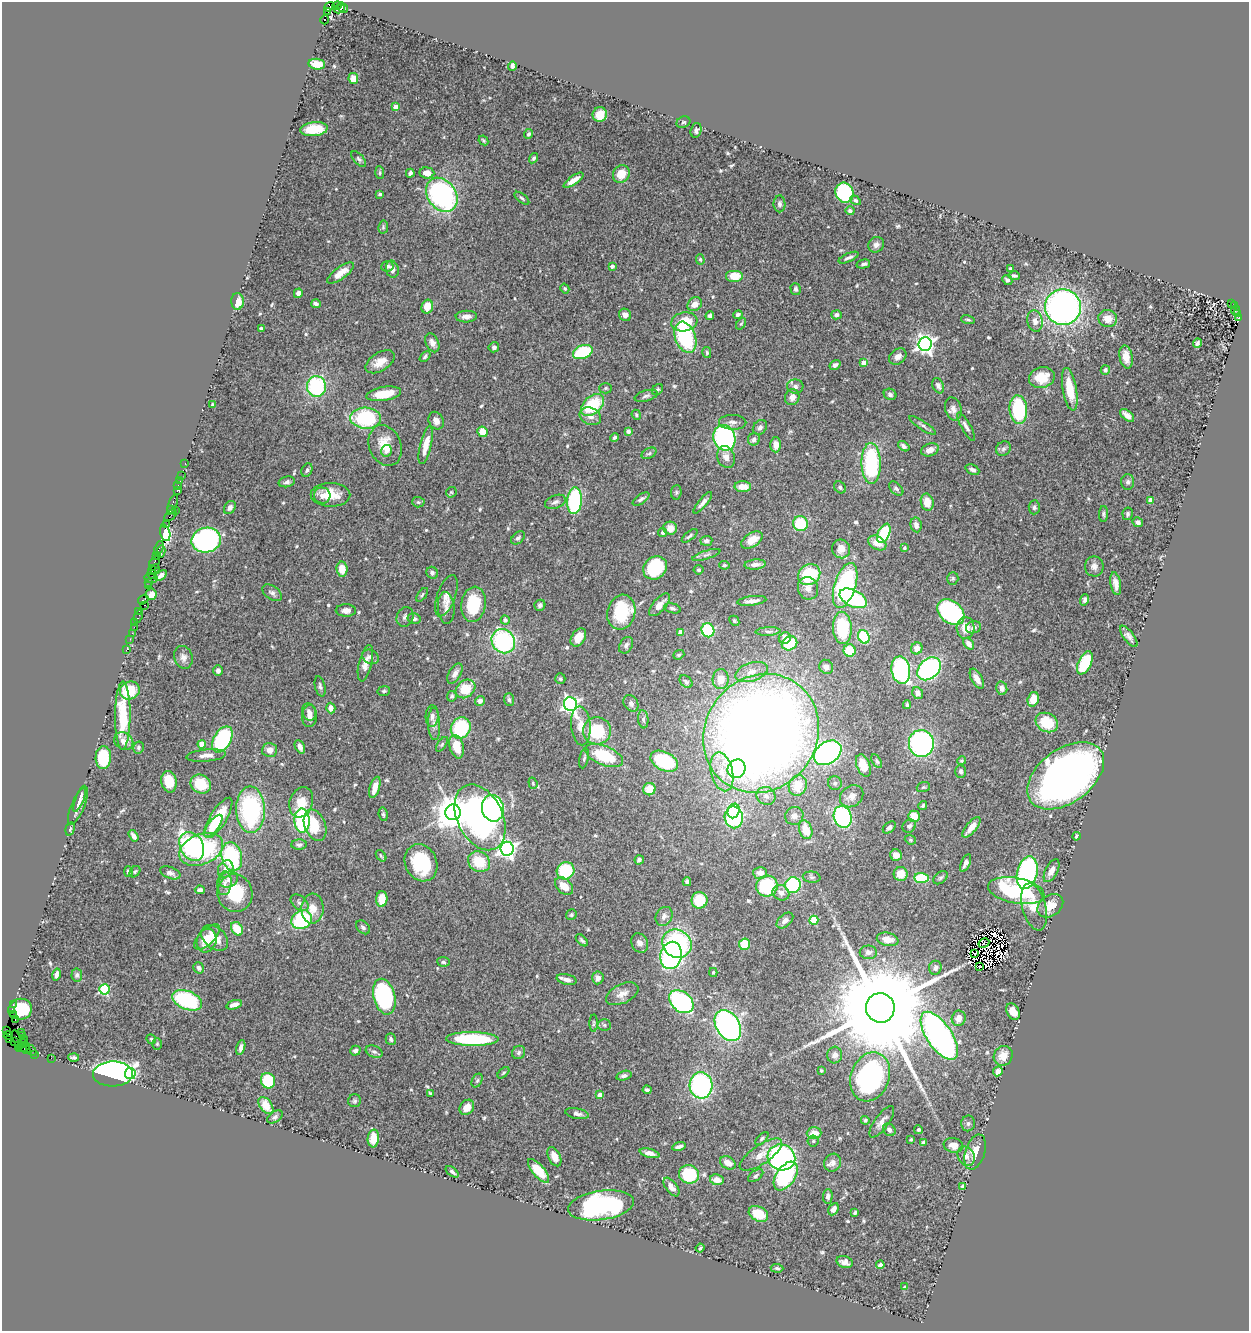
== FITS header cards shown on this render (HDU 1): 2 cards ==
NAXIS1  =                 1247
NAXIS2  =                 1329

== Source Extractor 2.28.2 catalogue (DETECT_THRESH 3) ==
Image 1247 x 1329 px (HDU 1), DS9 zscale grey, 1 PNG px = 1 image px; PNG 1251 x 1333 px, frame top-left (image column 1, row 1329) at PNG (2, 2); each listed source drawn as its Kron ellipse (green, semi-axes under 4 px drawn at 4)
Background 0.831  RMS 0.038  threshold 0.115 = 3 sigma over >= 5 px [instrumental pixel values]
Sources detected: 599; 10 with non-positive FLUX_AUTO (blend fragments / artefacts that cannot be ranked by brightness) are neither listed nor drawn; of the other 589, the 500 brightest by FLUX_AUTO listed and drawn (89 fainter detections omitted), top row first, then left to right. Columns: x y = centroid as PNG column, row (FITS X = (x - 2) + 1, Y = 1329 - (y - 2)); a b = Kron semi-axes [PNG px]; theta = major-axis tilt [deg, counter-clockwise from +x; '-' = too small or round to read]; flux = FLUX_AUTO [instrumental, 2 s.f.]
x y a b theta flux
337 6 5 4 - 130
329 7 5 3 - 40
343 8 6 4 -44 180
340 9 5 3 - 140
328 12 2 2 - 8
325 20 4 3 - 560
317 64 8 5 -7 44
512 66 5 3 - 6.5
353 79 5 5 - 18
396 107 4 4 - 32
600 115 7 7 - 36
683 122 7 5 23 5
314 129 14 7 5 60
696 130 7 5 74 8
529 134 5 4 - 5
483 140 5 4 - 3.6
534 158 5 4 - 5.3
359 159 9 5 -47 6
380 173 6 4 -86 3.7
410 173 4 3 - 8.4
427 173 7 5 -6 25
621 174 9 8 - 43
573 180 11 4 35 21
844 193 10 8 -66 220
380 194 3 3 - 5.9
442 195 18 14 -53 480
522 198 9 4 -38 4.6
855 200 6 4 -31 5.1
779 204 8 6 -89 7.1
850 211 4 4 - 7.4
383 227 7 5 79 4.3
876 245 8 7 - 12
849 258 10 3 25 7.1
700 259 5 4 - 4.3
863 264 7 4 13 6.6
387 266 6 5 - 7.1
612 266 4 3 - 11
392 269 9 6 -77 15
1010 269 4 4 - 3.5
340 273 16 6 35 32
734 276 9 6 0 46
1014 276 6 4 -4 5
1007 280 5 4 - 5.9
565 289 5 4 - 4.2
796 289 6 5 - 5.3
298 293 5 4 - 16
237 301 8 6 90 34
316 304 5 4 - 7.4
695 304 8 6 39 23
1231 304 3 3 - 160
1234 305 4 3 - 160
427 307 7 5 75 36
1063 307 18 17 - 990
1235 310 4 3 - 61
1238 313 3 3 - 88
625 315 6 5 - 14
738 315 5 4 - 7.5
836 315 5 4 - 8.9
710 316 4 4 - 8
466 317 10 6 2 15
1239 317 4 3 - 170
1108 318 9 8 - 28
968 320 7 4 -13 4.2
1035 321 11 7 -79 17
684 322 13 9 10 76
741 324 6 4 53 3.5
261 328 3 3 - 4.6
685 337 16 10 -70 220
432 343 10 6 -65 15
1197 343 5 3 - 6.1
925 344 7 6 - 1200
494 347 5 5 - 7
583 352 10 6 22 130
707 353 5 4 - 4.2
425 356 6 3 42 4.4
898 357 9 7 40 16
1126 357 12 6 -80 27
380 362 16 9 31 36
864 363 4 4 - 25
835 365 6 4 33 8.9
1105 370 5 5 - 6.3
1042 377 13 10 14 58
316 386 10 9 - 240
795 386 8 7 - 9.9
938 386 8 5 -66 9.1
605 388 6 5 - 4.4
657 389 6 5 - 4.9
1070 389 21 7 -80 70
384 394 17 7 10 69
890 394 6 5 - 7.7
646 396 12 5 15 7.9
792 397 8 7 - 15
212 404 3 3 - 4.1
592 405 13 8 41 140
953 409 12 8 -74 15
1018 410 14 9 -85 190
636 415 5 4 - 3.8
1127 415 8 4 -39 16
590 416 11 8 -26 17
366 418 15 10 -3 210
436 421 9 7 -62 15
733 422 13 7 0 14
923 425 16 4 -33 8.4
760 427 8 6 44 7.6
966 427 16 4 -60 11
628 431 4 4 - 12
482 432 5 5 - 39
615 437 4 3 - 5.9
724 438 13 10 -70 440
754 439 6 5 - 8.8
385 445 21 16 -68 57
426 445 19 5 77 39
776 445 7 5 -89 19
904 446 6 4 -37 8.3
1003 449 8 6 42 7.4
930 450 9 6 18 17
386 451 6 5 - 9.3
649 453 8 5 28 4.9
726 457 11 8 -68 19
185 463 2 2 - 7.3
871 463 20 9 -89 260
307 470 7 5 63 6.7
972 470 7 5 -25 10
181 476 2 2 - 8.6
180 481 2 2 - 21
287 482 8 5 12 7.1
1128 482 7 6 - 6.8
178 485 3 2 - 18
743 487 8 5 -2 32
840 487 6 5 - 5.2
896 489 8 5 -45 7
178 490 4 3 - 71
451 492 6 5 - 3.7
676 492 7 5 84 4.6
322 495 8 8 - 14
330 495 20 12 -1 57
641 499 9 4 34 7
1150 500 4 3 - 21
574 501 13 7 85 260
418 502 6 5 - 5
555 502 11 6 21 10
927 502 9 6 -76 35
703 503 13 4 50 11
172 504 10 4 70 220
230 507 7 5 55 11
1034 507 7 5 86 6.6
171 509 2 2 - 68
175 510 2 2 - 44
1104 514 8 4 87 5.2
1128 514 6 5 - 5.9
171 515 7 4 41 230
1138 522 5 4 - 9.4
800 524 7 7 - 98
167 525 3 2 - 67
916 525 7 5 -80 11
670 528 7 6 - 21
165 533 8 5 -75 400
663 533 4 4 - 5.6
884 533 10 6 65 150
690 536 9 3 38 5.8
518 538 8 5 41 6.6
206 540 15 12 12 520
752 540 12 7 33 37
706 541 6 5 - 9.7
877 543 10 6 -29 28
159 548 7 3 68 160
904 548 3 3 - 4.6
841 549 9 9 - 18
161 552 6 4 79 120
706 555 15 4 18 8.8
156 556 3 2 - 11
154 563 8 5 68 380
755 564 10 5 4 16
724 565 5 4 - 3.9
1094 566 10 9 - 14
655 568 13 10 43 170
155 569 5 3 - 39
342 569 7 5 -81 43
699 570 5 4 - 4.6
152 572 7 3 87 130
432 573 6 5 - 8.2
809 574 12 10 33 140
161 575 7 4 35 9.9
151 578 6 3 -11 110
953 578 6 5 - 4.6
148 582 3 3 - 69
1116 584 11 5 -80 16
845 585 23 10 72 390
148 586 4 2 - 32
808 588 11 10 - 18
272 593 11 6 -36 10
151 594 6 5 - 23
422 595 8 4 54 4.1
446 596 22 9 70 23
853 598 15 8 -26 210
143 599 6 3 36 79
1085 600 6 4 71 6
752 601 15 4 7 19
473 604 18 12 82 120
145 605 3 2 - 43
540 605 6 5 - 7.3
660 605 14 6 48 18
446 608 16 8 -86 18
672 608 8 4 -15 6.1
346 610 10 6 -1 15
139 611 2 2 - 26
621 612 18 14 74 140
951 612 15 11 -40 430
138 616 6 3 62 32
405 617 10 8 69 9.7
414 619 6 5 - 7.3
505 620 4 4 - 10
734 621 5 4 - 3.5
135 622 3 2 - 65
134 627 2 2 - 40
973 627 8 6 17 8.8
842 628 16 9 -86 130
965 628 11 9 -88 33
708 630 7 6 - 180
768 631 12 4 2 7.9
681 632 4 4 - 23
132 633 2 2 - 28
1129 636 12 5 -54 12
578 637 10 6 57 31
864 637 7 5 -64 150
785 638 6 5 - 28
130 639 2 2 - 22
503 641 13 11 -51 350
790 643 8 7 - 98
969 644 7 4 -51 16
626 645 9 6 57 8.8
917 648 6 5 - 20
126 650 3 2 - 26
850 651 6 6 - 61
679 655 6 4 21 3.8
183 657 11 9 -72 14
370 657 9 7 -30 8.4
365 663 18 6 76 22
1085 663 12 6 64 110
826 667 7 6 - 13
929 669 13 9 43 450
901 670 14 9 -80 350
218 671 5 4 - 11
751 672 17 9 18 24
455 674 11 6 60 14
560 679 5 5 - 5.3
721 679 10 8 86 27
977 679 11 5 -60 22
686 682 7 5 -42 5.5
320 686 10 5 -76 7.3
1002 688 7 5 -77 13
466 689 10 8 40 66
130 691 10 9 - 71
384 691 6 5 - 4.9
918 693 6 5 - 8.7
452 696 5 4 - 5.1
1033 699 7 5 72 37
509 700 6 5 - 5.3
480 701 5 5 - 13
631 703 9 6 -58 10
570 704 7 6 - 890
907 705 4 3 - 4.2
331 708 5 4 - 17
309 712 9 6 -73 10
123 715 34 7 90 120
310 716 11 7 87 18
432 716 11 6 88 12
643 719 9 5 -84 7.4
1047 723 11 9 -29 84
434 724 16 6 -88 13
581 726 19 9 -85 32
461 728 11 9 62 150
597 731 14 13 - 130
761 733 61 55 54 4500
222 739 14 8 61 290
124 741 10 8 -31 19
921 743 13 12 - 430
202 744 4 4 - 46
442 744 8 4 55 4.9
138 747 6 5 - 4.5
300 747 7 4 -65 14
457 747 12 7 -75 44
269 750 7 7 - 18
828 753 15 10 34 600
206 755 20 6 5 18
604 756 20 9 -22 130
103 757 11 7 88 130
584 758 10 4 76 5.5
664 761 15 9 -26 190
877 761 7 4 -59 4.7
962 761 4 4 - 3.5
863 766 12 6 -69 41
736 769 9 8 - 150
961 771 6 5 - 7.1
722 772 20 11 -76 47
1066 776 43 27 36 1900
169 782 11 7 -79 49
533 783 6 4 -71 3.4
835 783 7 7 - 6.5
201 784 10 9 - 72
798 785 10 9 - 62
375 787 11 5 73 27
923 787 7 5 19 3.7
649 789 6 6 - 34
766 796 9 9 - 19
852 796 12 10 36 19
80 799 14 4 69 9.2
301 802 15 11 71 45
923 805 4 3 - 4
78 806 20 6 67 21
493 808 13 11 -78 360
250 810 23 14 -90 330
734 811 7 6 - 53
453 812 8 7 - 6200
383 814 7 4 -80 4.9
794 816 9 9 - 14
914 816 6 5 - 40
480 817 35 22 -64 770
734 817 11 9 -80 310
843 817 11 9 -72 300
218 818 23 8 59 120
302 821 12 7 -87 280
315 825 16 10 -68 78
213 826 13 5 53 37
909 826 7 6 - 8.5
889 827 7 5 41 8.1
971 827 12 5 50 32
70 829 7 4 74 3.4
806 830 9 6 -71 49
134 836 6 4 -57 11
1076 836 4 3 - 3.8
910 840 6 4 -22 3.7
299 845 8 5 1 6.3
192 846 15 11 -61 320
201 849 23 15 23 280
507 849 7 6 - 1300
896 855 6 5 - 21
381 856 6 3 -52 3.6
232 857 15 10 -75 260
639 860 4 4 - 7.9
479 862 11 10 - 78
421 863 19 16 -65 180
966 863 9 4 66 11
226 869 9 7 59 18
566 871 9 8 - 130
1052 871 12 6 62 20
128 872 5 4 - 8.9
135 872 6 4 49 4.2
170 873 10 5 -21 10
760 873 7 6 - 17
1027 873 16 10 76 630
901 874 7 7 - 34
812 877 9 5 -7 5.7
921 878 7 5 -3 120
941 878 8 5 39 5.5
229 879 10 7 28 13
687 882 4 4 - 7.4
224 883 12 7 83 13
793 885 8 7 - 170
564 886 10 7 -42 34
767 886 11 10 - 140
200 890 5 4 - 8.6
1016 891 28 12 -10 270
235 893 19 17 -75 100
781 893 9 7 -32 15
382 899 8 5 87 45
699 900 8 8 - 80
300 903 10 6 -39 10
1050 906 14 10 37 36
1034 907 24 12 -76 53
312 909 15 11 88 34
571 915 5 5 - 4.6
664 916 10 8 59 13
302 920 10 9 - 200
814 920 4 4 - 100
785 921 10 6 41 12
363 927 8 5 -43 6.9
237 929 7 5 -57 49
207 937 16 7 44 27
215 938 15 10 -42 38
888 939 11 6 -11 28
582 940 7 3 -44 5
207 941 12 9 72 28
640 943 10 8 -60 15
984 943 6 2 29 4.1
677 944 15 13 -38 270
745 944 6 5 - 64
868 952 8 7 - 12
974 954 3 2 - 4.8
671 955 14 10 77 650
443 962 6 5 - 6.3
979 967 2 2 - 4.4
199 968 6 5 - 6.4
935 968 7 6 - 9
713 972 4 3 - 3.5
56 974 6 3 77 8.7
77 975 6 5 - 6.2
598 978 6 5 - 15
567 979 10 5 -13 14
104 989 5 5 - 240
622 994 17 9 25 23
384 997 18 10 -75 370
187 1000 15 9 -22 270
681 1002 14 10 -39 380
13 1004 3 2 - 25
234 1005 8 4 18 15
880 1008 15 14 - 84000
20 1009 11 10 - 81
11 1011 4 2 - 65
1013 1011 9 6 -64 24
13 1015 2 2 - 51
959 1018 8 7 - 24
15 1019 3 2 - 150
594 1023 8 4 89 4.2
604 1025 7 5 -4 6.1
728 1026 17 11 -59 710
6 1031 4 3 - 46
21 1032 2 2 - 26
8 1035 4 3 - 61
22 1036 2 2 - 40
939 1036 27 12 -56 970
17 1039 9 4 -70 190
24 1039 2 2 - 55
151 1039 5 4 - 4.3
391 1039 6 5 - 5.8
472 1039 26 7 -1 220
9 1040 3 2 - 31
14 1042 2 2 - 11
23 1043 3 2 - 69
157 1044 6 5 - 4
18 1045 3 3 - 47
23 1047 7 2 15 110
241 1047 7 4 73 11
26 1050 4 4 - 110
31 1050 6 2 -48 170
355 1051 5 4 - 9.2
374 1052 9 5 -21 7.5
519 1052 7 6 - 6.7
35 1054 2 2 - 31
835 1055 8 7 - 12
1003 1056 10 9 - 33
74 1057 5 3 - 5.4
51 1058 2 2 - 5.7
821 1070 4 3 - 3.5
998 1071 5 4 - 15
503 1073 7 3 44 3.7
113 1074 20 12 2 850
130 1074 5 5 - 110
624 1076 8 4 15 7.7
870 1077 25 19 70 470
477 1080 7 5 62 4.4
268 1081 8 7 - 100
701 1085 13 11 -84 400
647 1090 4 3 - 6
430 1093 3 3 - 4
600 1095 4 4 - 24
355 1101 6 6 - 5.4
266 1105 10 6 -53 44
467 1107 8 6 51 20
577 1114 12 5 -11 10
275 1117 8 5 32 6
865 1120 4 4 - 4.3
882 1122 18 6 54 17
968 1123 8 7 - 7.1
889 1130 7 5 -47 9.2
918 1130 4 4 - 5.1
814 1133 7 5 4 25
373 1138 9 5 86 43
762 1139 8 4 43 4.7
911 1139 3 3 - 3.8
813 1141 5 5 - 3.7
923 1142 4 4 - 6.7
953 1145 10 7 -9 22
679 1147 7 3 13 9.1
975 1152 18 10 71 32
649 1153 10 4 -14 13
761 1155 25 9 35 33
966 1156 10 8 -58 15
554 1157 10 6 -64 28
781 1157 14 13 - 620
728 1163 8 6 -28 22
833 1163 9 8 - 15
539 1171 14 6 -49 73
452 1172 7 4 -39 7.5
689 1174 10 9 - 160
756 1176 8 5 35 5.6
786 1176 16 9 55 210
717 1180 7 5 -11 23
963 1186 4 3 - 6.2
671 1187 11 5 -52 17
828 1196 7 5 86 9.3
601 1205 33 14 8 450
833 1209 6 4 62 12
855 1213 3 3 - 4.2
758 1214 10 7 -29 57
700 1248 4 4 - 3.6
845 1262 8 6 -18 14
880 1265 4 4 - 9.9
777 1268 6 4 -3 5.5
905 1287 4 3 - 13
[89 fainter detections neither listed nor drawn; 10 non-positive-flux detections neither listed nor drawn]